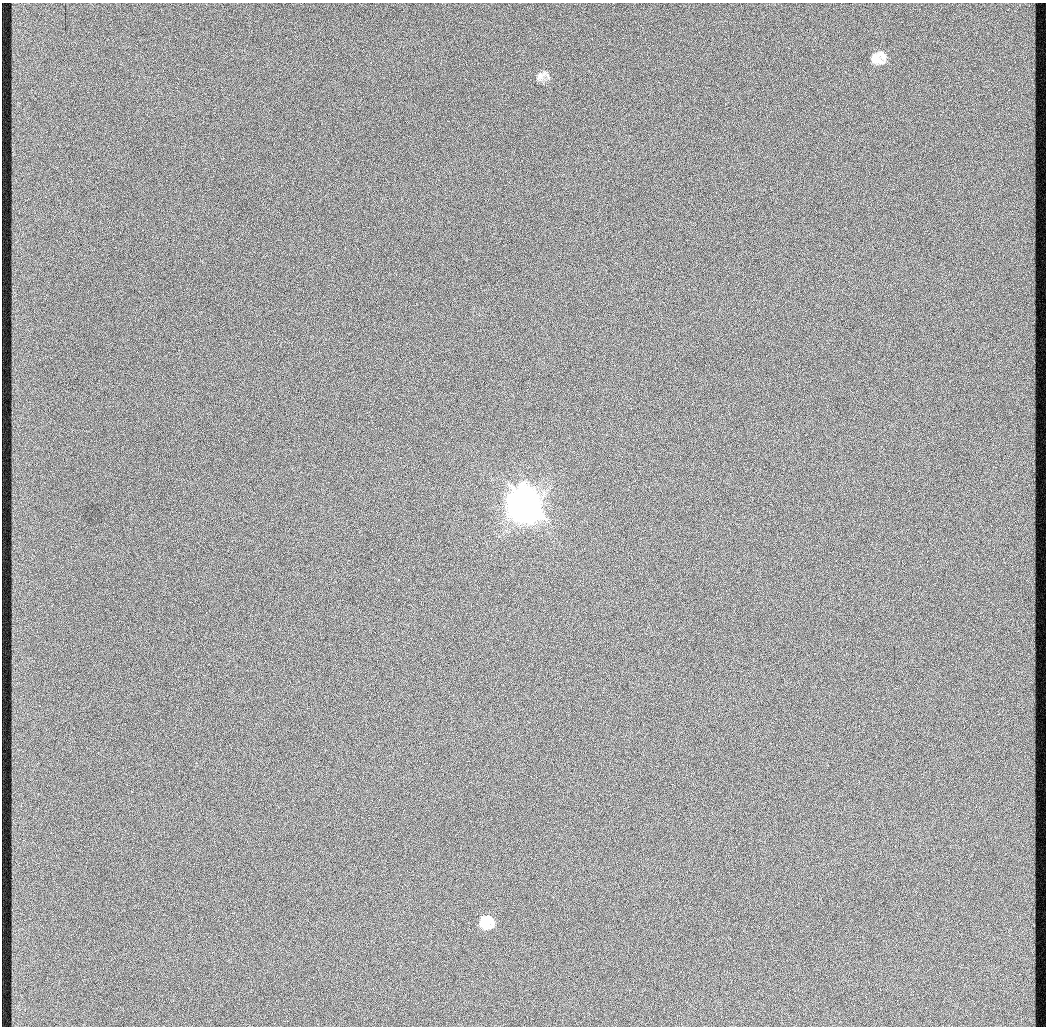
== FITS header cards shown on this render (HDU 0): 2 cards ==
NAXIS1  =                 1044 / length of data axis 1
NAXIS2  =                 1024 / length of data axis 2

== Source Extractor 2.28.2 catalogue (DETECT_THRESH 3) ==
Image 1044 x 1024 px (HDU 0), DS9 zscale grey, 1 PNG px = 1 image px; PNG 1048 x 1028 px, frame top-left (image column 1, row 1024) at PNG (2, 3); no overlay
Background 338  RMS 9.4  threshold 28.3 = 3 sigma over >= 5 px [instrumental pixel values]
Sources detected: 6; all 6 listed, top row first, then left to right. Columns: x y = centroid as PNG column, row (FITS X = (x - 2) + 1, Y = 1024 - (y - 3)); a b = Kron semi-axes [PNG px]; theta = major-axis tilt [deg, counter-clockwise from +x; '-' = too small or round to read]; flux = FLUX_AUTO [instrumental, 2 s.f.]
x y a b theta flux
878 58 13 11 16 8.7e+03
541 76 20 10 24 4.6e+03
524 506 16 15 - 1.7e+06
398 580 3 2 - 1.1e+03
489 918 15 6 -45 4.2e+03
483 921 17 10 -51 9.4e+03